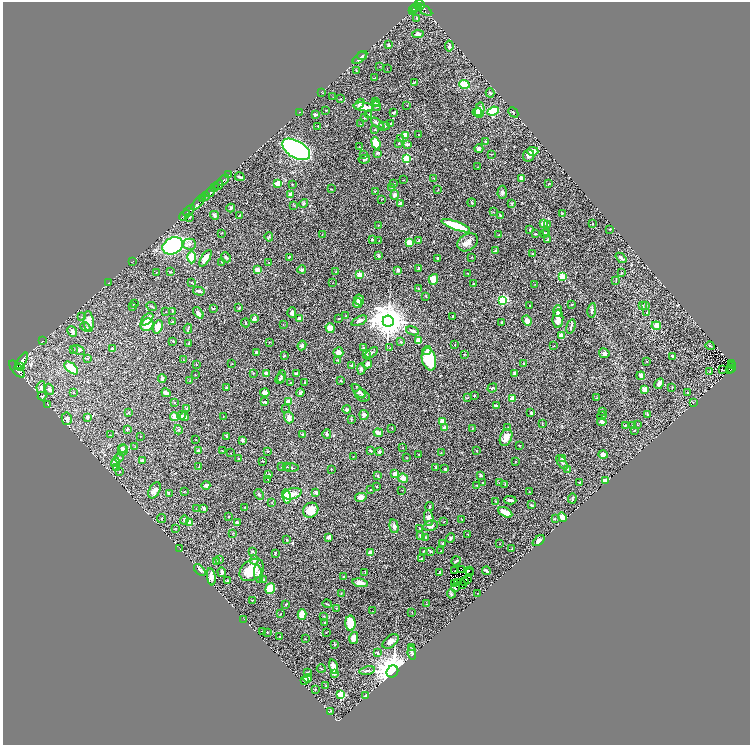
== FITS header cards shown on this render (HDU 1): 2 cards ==
NAXIS1  =                 1495
NAXIS2  =                 1486

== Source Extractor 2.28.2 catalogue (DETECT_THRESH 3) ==
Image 1495 x 1486 px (HDU 1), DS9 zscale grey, zoomed out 1/2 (1 PNG px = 2 x 2 image px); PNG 752 x 747 px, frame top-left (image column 2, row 1486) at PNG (3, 2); each listed source drawn as its Kron ellipse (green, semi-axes under 4 px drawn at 4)
Background 1.01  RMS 0.022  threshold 0.0662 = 3 sigma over >= 5 px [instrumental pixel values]
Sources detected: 530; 36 cannot appear on this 1/2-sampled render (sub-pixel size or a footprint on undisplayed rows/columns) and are neither listed nor drawn; the other 494 listed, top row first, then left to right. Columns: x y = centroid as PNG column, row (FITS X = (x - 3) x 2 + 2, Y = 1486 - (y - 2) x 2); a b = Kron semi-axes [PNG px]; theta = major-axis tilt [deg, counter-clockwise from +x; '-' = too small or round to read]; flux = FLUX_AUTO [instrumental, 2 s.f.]
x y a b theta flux
420 5 5 3 - 850
418 6 3 2 - 510
415 7 3 2 - 160
413 9 4 2 - 210
425 10 8 3 -32 98
412 11 2 1 - 95
417 18 3 3 - 4.5
418 34 6 4 5 13
389 45 2 2 - 14
449 46 5 3 - 8.2
362 56 5 3 - 7.1
360 58 9 4 39 22
380 66 2 2 - 1.2
387 69 2 1 - 0.93
356 70 3 2 - 2.7
375 78 2 1 - 1.7
415 82 3 2 - 2.6
464 84 5 4 - 71
322 92 2 1 - 1.2
490 93 4 3 - 5.6
333 97 3 2 - 1.3
341 98 2 1 - 1.4
376 102 4 2 - 10
377 103 3 3 - 7.1
359 104 6 4 49 13
406 105 2 1 - 1.2
376 106 5 3 - 5.6
364 107 10 3 -7 56
326 110 2 2 - 2
480 110 8 4 80 59
493 111 6 4 21 210
299 112 2 1 - 1.6
394 112 3 2 - 5.1
477 112 4 3 - 18
513 112 6 3 -47 5.3
315 114 3 2 - 6.5
369 115 3 2 - 5
365 118 3 3 - 4.5
378 123 8 4 -37 11
360 124 2 2 - 1.7
391 124 4 2 - 8.1
318 126 2 2 - 4
384 126 5 3 - 9.6
375 129 4 3 - 3.3
405 135 4 3 - 30
418 135 2 2 - 1.8
401 139 4 3 - 3.5
485 142 3 3 - 2.6
376 143 6 3 -69 120
399 144 3 2 - 2.5
407 144 3 2 - 11
359 147 2 1 - 1.2
296 149 15 8 -30 1500
479 149 4 4 - 9.8
533 151 5 4 - 33
377 153 3 2 - 8.9
364 154 2 2 - 0.92
491 154 2 2 - 1.7
529 156 6 5 - 19
364 159 6 2 9 4
407 159 3 3 - 220
478 167 2 2 - 1.5
229 175 2 1 - 65
240 177 5 2 - 7.3
434 178 3 2 - 1.8
521 178 4 3 - 12
223 180 7 1 42 400
404 180 2 2 - 1.3
278 183 2 2 - 91
394 183 3 2 - 2.4
549 183 3 2 - 2.3
292 184 2 2 - 2.8
218 185 5 2 - 1900
392 187 3 3 - 4.6
215 188 2 2 - 670
331 189 3 2 - 2.8
438 190 2 1 - 1.6
375 191 2 2 - 2
210 192 5 2 - 2900
502 192 7 4 86 9.3
290 195 4 3 - 18
394 195 5 4 - 14
205 196 4 2 - 530
203 199 2 1 - 280
382 199 2 2 - 1.6
198 203 9 2 46 1200
304 203 4 4 - 4.1
400 203 3 2 - 8
472 203 4 2 - 3.4
512 203 4 3 - 3.3
294 205 3 3 - 2.8
231 208 4 2 - 6.2
189 211 7 2 48 2000
494 212 3 2 - 1.7
562 214 4 2 - 4.2
184 215 6 2 45 1900
215 215 5 3 - 9
239 215 2 2 - 2.6
500 216 4 2 - 9.5
190 217 3 2 - 3.1
543 223 4 3 - 34
593 224 2 2 - 3
378 225 2 1 - 1.1
548 225 3 2 - 1.9
456 226 15 3 -21 190
609 229 3 2 - 1.6
530 230 3 2 - 4.6
547 232 2 2 - 2.7
221 233 3 2 - 1.8
544 233 3 2 - 5.9
535 234 3 2 - 2.9
322 235 2 2 - 1.3
498 235 3 2 - 1.4
269 237 5 3 - 3.8
372 240 2 2 - 5.1
548 240 4 3 - 7.5
379 241 2 1 - 1.1
419 241 3 3 - 3.3
409 242 3 3 - 72
468 242 11 8 31 31
189 244 7 5 -2 15
173 246 11 8 29 670
495 251 3 2 - 11
533 254 3 2 - 2.6
378 256 3 2 - 11
192 257 6 4 -89 58
226 257 5 3 - 6.4
289 257 2 2 - 4.5
472 257 3 2 - 1.7
205 258 9 4 58 43
438 258 3 2 - 4.1
621 258 6 3 -42 8.9
132 261 4 1 - 1.4
222 262 2 2 - 1.7
269 262 2 1 - 1.3
419 268 3 3 - 7.9
257 270 4 3 - 29
302 270 4 3 - 9.3
398 270 4 4 - 7.9
170 272 3 2 - 3.5
336 272 3 2 - 2.4
156 273 2 2 - 1.7
467 273 2 2 - 1.8
621 273 4 2 - 3
359 275 2 2 - 95
562 277 3 3 - 160
433 279 5 4 - 70
616 280 4 2 - 2.3
191 282 3 3 - 3.2
109 283 2 2 - 1.5
332 283 2 1 - 0.99
474 283 3 2 - 1.5
535 284 2 1 - 1.2
418 288 3 2 - 2.4
199 291 6 2 -15 10
426 296 3 2 - 1.6
359 300 5 5 - 17
503 300 4 3 - 330
357 303 5 4 - 16
134 304 3 2 - 2
572 304 3 2 - 2.3
646 305 4 3 - 4
132 306 3 2 - 1.5
530 306 2 2 - 3.1
643 306 3 2 - 2
152 307 5 3 - 5.6
213 308 3 2 - 3.2
239 308 3 3 - 4.3
592 310 7 2 81 7.7
172 311 3 2 - 1.9
558 311 6 4 89 17
166 312 2 1 - 1.5
198 313 6 3 -52 18
292 313 5 4 - 13
647 313 3 3 - 6.9
346 316 4 3 - 2.6
453 316 3 2 - 2
81 317 2 1 - 0.99
339 318 2 2 - 1.9
147 319 7 4 44 28
254 319 3 2 - 19
299 319 4 3 - 18
558 319 9 5 87 34
89 321 10 5 -85 30
359 321 8 3 25 17
388 321 5 5 - 11000
527 321 5 4 - 24
172 322 3 2 - 6.8
245 323 4 3 - 3.5
502 323 3 2 - 5.1
283 324 2 1 - 1.1
147 325 7 6 - 110
571 326 7 2 75 6.2
656 326 4 4 - 19
85 327 5 3 - 8.7
158 327 7 4 68 69
330 328 5 4 - 30
188 329 5 2 - 3.9
72 331 5 4 - 12
413 331 7 3 -19 10
562 335 4 3 - 25
419 340 4 4 - 48
42 341 2 1 - 1
173 341 3 2 - 2.5
269 342 2 2 - 2
401 342 3 3 - 3.3
188 343 3 2 - 4.4
302 345 5 4 - 7.6
455 345 2 1 - 1.8
554 346 3 2 - 1.8
710 346 4 3 - 5.1
363 347 3 2 - 2.4
390 347 2 1 - 0.89
112 349 4 3 - 3.9
73 350 3 2 - 2.7
79 350 7 4 -27 7.9
427 351 4 3 - 11
338 352 5 5 - 24
372 352 7 3 35 6.4
257 353 4 3 - 13
604 353 5 4 - 9.1
366 354 2 2 - 1.7
464 354 2 2 - 4.5
284 356 2 2 - 2.7
672 356 2 2 - 4.4
88 359 3 2 - 2.4
429 359 11 7 -77 240
183 360 3 2 - 3.2
338 360 4 3 - 3.3
21 361 10 4 54 5800
647 362 2 1 - 1.5
232 364 2 2 - 1.5
367 364 5 3 - 14
524 364 3 2 - 3
731 364 2 1 - 15
196 365 2 2 - 3.2
352 365 2 2 - 9.5
21 366 4 2 - 990
733 366 3 2 - 81
71 368 8 4 -42 100
732 368 2 1 - 46
17 369 10 5 -49 6200
361 369 5 3 - 6.3
722 370 2 1 - 5.8
730 370 2 1 - 20
710 372 3 2 - 1.8
253 373 3 2 - 2.6
267 373 2 2 - 53
514 373 4 3 - 6.5
297 374 3 3 - 13
195 375 2 1 - 1.1
281 376 6 4 76 6.4
641 376 4 2 - 14
162 378 4 3 - 10
280 379 5 4 - 7.3
190 381 2 2 - 1.6
341 381 3 2 - 3.5
290 383 2 2 - 2.5
305 383 3 2 - 4.3
659 384 6 4 61 18
41 387 6 4 80 13
672 387 2 2 - 2
227 388 3 3 - 7.7
492 388 5 3 - 6.7
50 389 6 4 -67 11
645 390 4 3 - 32
359 391 9 4 -47 19
300 392 4 3 - 7.7
687 392 3 2 - 2.8
74 393 3 2 - 2.1
166 393 5 3 - 26
265 393 5 3 - 27
42 396 4 2 - 4
362 396 7 5 -29 11
474 396 2 2 - 3.6
467 398 3 2 - 2.1
597 398 2 2 - 2.3
512 399 2 2 - 76
289 401 4 2 - 47
264 402 4 2 - 4.6
174 403 2 2 - 2.4
693 403 3 3 - 3.7
48 404 3 2 - 1.8
496 406 2 2 - 26
187 409 3 2 - 15
286 409 2 1 - 1.4
347 409 4 3 - 7
603 411 2 2 - 1.4
128 413 4 2 - 2.4
531 413 3 2 - 8.4
647 414 4 3 - 4
181 415 4 3 - 7.9
364 415 5 4 - 13
174 416 4 3 - 23
223 416 3 2 - 1.4
602 416 5 2 - 2.3
88 417 3 3 - 12
184 417 4 3 - 14
289 417 6 5 - 20
67 419 6 5 - 16
351 420 3 2 - 2.4
442 421 3 3 - 25
602 422 5 3 - 14
542 423 3 2 - 2.8
637 425 2 2 - 2.2
625 426 4 2 - 3.9
633 426 2 2 - 2.4
508 427 4 2 - 4
392 428 2 2 - 1.9
445 428 4 3 - 21
473 428 3 2 - 2.2
127 429 2 2 - 6.5
178 430 4 4 - 5.7
635 430 2 2 - 1.7
378 433 5 3 - 21
302 434 3 3 - 4
327 434 5 3 - 6.2
110 435 2 2 - 1.2
140 436 2 2 - 3.2
227 437 4 3 - 7.2
506 437 9 6 67 35
196 440 2 1 - 1.1
243 440 4 3 - 8
519 445 3 2 - 2.4
135 447 2 2 - 1.4
403 447 2 1 - 2.1
123 448 4 3 - 9.3
123 450 5 4 - 14
199 450 4 2 - 11
370 450 4 2 - 5.7
222 451 2 2 - 1.8
268 451 3 2 - 5.3
477 451 3 2 - 2.7
379 452 4 3 - 6.4
441 452 2 2 - 1.7
230 453 2 2 - 1.6
419 454 2 1 - 1.7
603 455 4 4 - 15
353 456 2 2 - 1.9
119 458 5 3 - 4.8
407 458 2 2 - 1.8
562 458 2 2 - 30
239 459 2 1 - 2
142 460 3 3 - 5.4
262 461 2 1 - 3.3
515 461 2 2 - 1.2
115 462 5 4 - 30
562 462 8 4 -57 11
199 467 2 1 - 2.1
281 467 3 2 - 3.9
287 467 4 3 - 3.8
291 467 7 2 -2 5.5
436 467 3 2 - 4.3
116 468 4 3 - 21
331 469 3 2 - 1.7
445 469 2 2 - 6.4
568 469 3 2 - 2
120 472 2 2 - 1.9
395 474 2 2 - 75
269 475 3 2 - 7.9
481 475 3 2 - 5.5
378 476 4 2 - 4
403 478 5 4 - 28
268 479 2 1 - 1.1
605 481 3 3 - 24
580 482 3 2 - 6.2
483 483 2 2 - 2.8
500 483 2 1 - 1.2
505 484 4 2 - 3.3
206 485 4 3 - 8.1
477 486 3 2 - 2.2
377 487 2 2 - 2.3
154 490 8 5 61 19
370 490 2 2 - 3.5
402 490 2 1 - 1.4
184 492 3 2 - 1.9
316 492 4 3 - 8.1
529 492 3 2 - 1.4
169 493 3 2 - 2.2
259 494 6 3 -62 4.1
292 494 9 5 16 28
286 496 7 4 -76 110
361 497 6 4 12 29
572 498 5 3 - 5
510 500 6 3 -2 14
496 501 2 2 - 3
272 502 2 2 - 1.7
531 505 3 2 - 4.3
430 506 4 2 - 3.1
204 508 4 3 - 7.3
245 508 2 2 - 3.4
196 509 2 1 - 1.1
311 510 8 7 - 76
505 512 7 3 -29 64
229 516 2 2 - 1.9
562 517 5 4 - 32
429 518 8 4 -85 23
555 518 3 2 - 2.7
162 519 4 3 - 3.5
462 519 3 2 - 1.6
184 520 4 3 - 7
237 522 3 2 - 8.1
444 522 3 1 - 1.5
189 523 4 3 - 26
394 526 7 4 -77 13
431 526 7 5 14 17
175 528 2 2 - 1.9
420 528 2 2 - 1.8
233 533 3 3 - 2.6
468 534 3 2 - 1.8
420 536 3 2 - 11
329 537 4 3 - 7.8
426 537 3 2 - 4.2
450 538 5 3 - 6.4
287 540 2 2 - 2.2
539 541 7 3 39 14
443 543 4 3 - 4.8
499 544 2 1 - 1.3
180 549 3 2 - 1.7
512 549 3 1 - 2.7
252 551 4 3 - 3
424 551 3 2 - 1.6
431 551 4 3 - 3.4
441 551 3 2 - 2.8
275 553 3 2 - 3.7
370 553 2 2 - 65
422 558 2 2 - 1.9
220 559 2 2 - 1.9
254 560 5 4 - 17
216 561 3 3 - 2.5
456 561 5 2 - 6.4
462 569 2 1 - 3.6
200 570 7 3 -46 9.7
252 570 13 9 38 110
454 570 2 1 - 0.76
469 571 2 1 - 2.7
486 571 4 2 - 11
222 572 5 2 - 13
365 573 3 2 - 2.8
440 573 3 2 - 9.3
469 573 2 1 - 9.2
258 574 9 4 -80 12
211 577 9 4 -82 24
343 577 3 3 - 3
264 579 3 2 - 4.3
468 580 2 1 - 1.3
227 581 3 2 - 5.1
464 581 2 1 - 2.4
360 583 7 4 -11 23
457 583 2 1 - 1.1
454 584 3 1 - 1.2
463 584 2 1 - 3.9
455 588 3 2 - 3.1
270 589 5 4 - 120
477 593 2 1 - 1.7
341 594 3 2 - 2.3
451 594 5 3 - 5.4
252 600 3 2 - 2.4
286 604 2 2 - 2.2
327 604 5 2 - 3.2
427 604 3 2 - 2.1
337 608 2 2 - 2
372 611 3 2 - 1.5
412 613 2 1 - 1.6
280 614 2 2 - 1.5
302 614 5 4 - 64
323 616 2 2 - 1.9
244 619 2 1 - 1.7
325 622 2 2 - 1.5
350 623 7 5 -89 83
262 631 2 1 - 1.7
267 632 3 2 - 2
326 632 3 2 - 1.5
279 637 2 2 - 2.2
354 638 6 4 76 36
305 639 2 1 - 1.5
390 641 9 5 38 21
335 645 3 2 - 2.2
412 647 3 3 - 3
378 653 3 3 - 3.1
412 653 7 3 -83 8.9
333 666 7 3 -77 35
321 669 4 2 - 2.6
367 670 8 3 10 6.4
392 671 6 5 - 5700
307 672 3 2 - 2.4
334 673 4 3 - 15
308 678 4 4 - 24
305 680 3 2 - 3.9
326 685 2 2 - 2.1
315 689 2 2 - 3.2
341 695 3 3 - 210
365 696 3 2 - 7.7
331 711 3 2 - 1.9
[36 sub-pixel or undisplayed-footprint detections neither listed nor drawn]